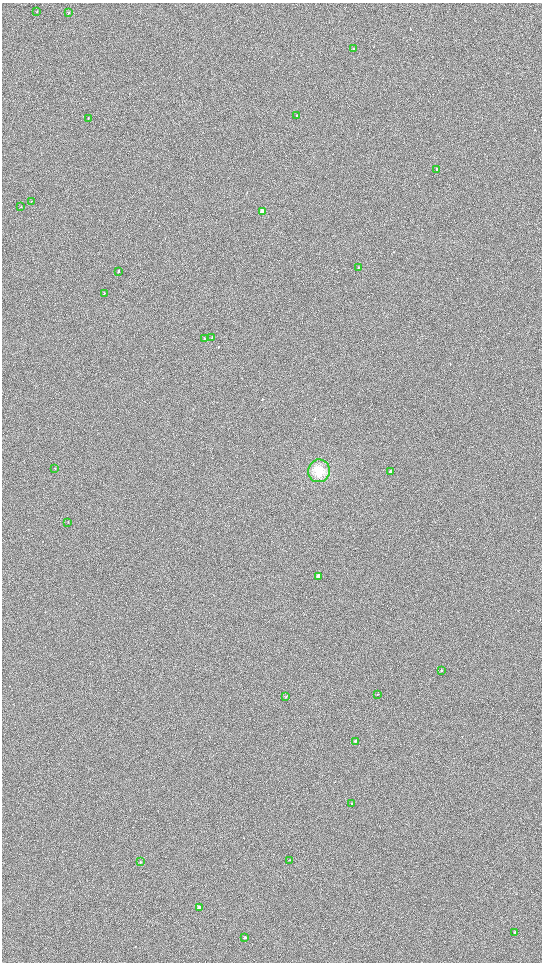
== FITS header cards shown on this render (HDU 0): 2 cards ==
NAXIS1  =                 1080 / length of data axis 1
NAXIS2  =                 1920 / length of data axis 2

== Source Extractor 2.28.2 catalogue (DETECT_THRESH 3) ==
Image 1080 x 1920 px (HDU 0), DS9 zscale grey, zoomed out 1/2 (1 PNG px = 2 x 2 image px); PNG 544 x 964 px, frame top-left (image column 1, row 1919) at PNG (2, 3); each listed source drawn as its Kron ellipse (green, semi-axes under 4 px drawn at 4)
Background 914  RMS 120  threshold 374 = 3 sigma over >= 5 px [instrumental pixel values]
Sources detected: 29; all 29 listed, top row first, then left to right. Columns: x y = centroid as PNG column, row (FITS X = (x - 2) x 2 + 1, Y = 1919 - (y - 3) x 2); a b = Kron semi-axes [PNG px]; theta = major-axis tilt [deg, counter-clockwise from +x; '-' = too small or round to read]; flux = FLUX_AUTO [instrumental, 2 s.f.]
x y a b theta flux
37 12 2 2 - 10000
69 13 3 2 - 16000
353 48 3 2 - 16000
297 115 3 2 - 14000
88 118 3 2 - 13000
437 169 3 2 - 25000
31 201 3 2 - 8700
21 207 2 2 - 9000
262 211 3 2 - 180000
358 268 3 2 - 11000
118 271 3 2 - 30000
104 293 3 2 - 12000
212 338 4 3 - 31000
204 339 3 2 - 17000
55 469 3 2 - 7100
319 471 11 11 - 410000
390 472 3 2 - 43000
68 522 3 2 - 7300
318 576 3 2 - 170000
441 671 3 2 - 22000
378 694 3 2 - 12000
286 697 3 2 - 21000
355 741 3 2 - 50000
352 803 2 2 - 40000
290 860 2 1 - 7000
140 862 2 2 - 19000
199 907 2 2 - 110000
515 932 2 2 - 41000
245 938 2 2 - 61000